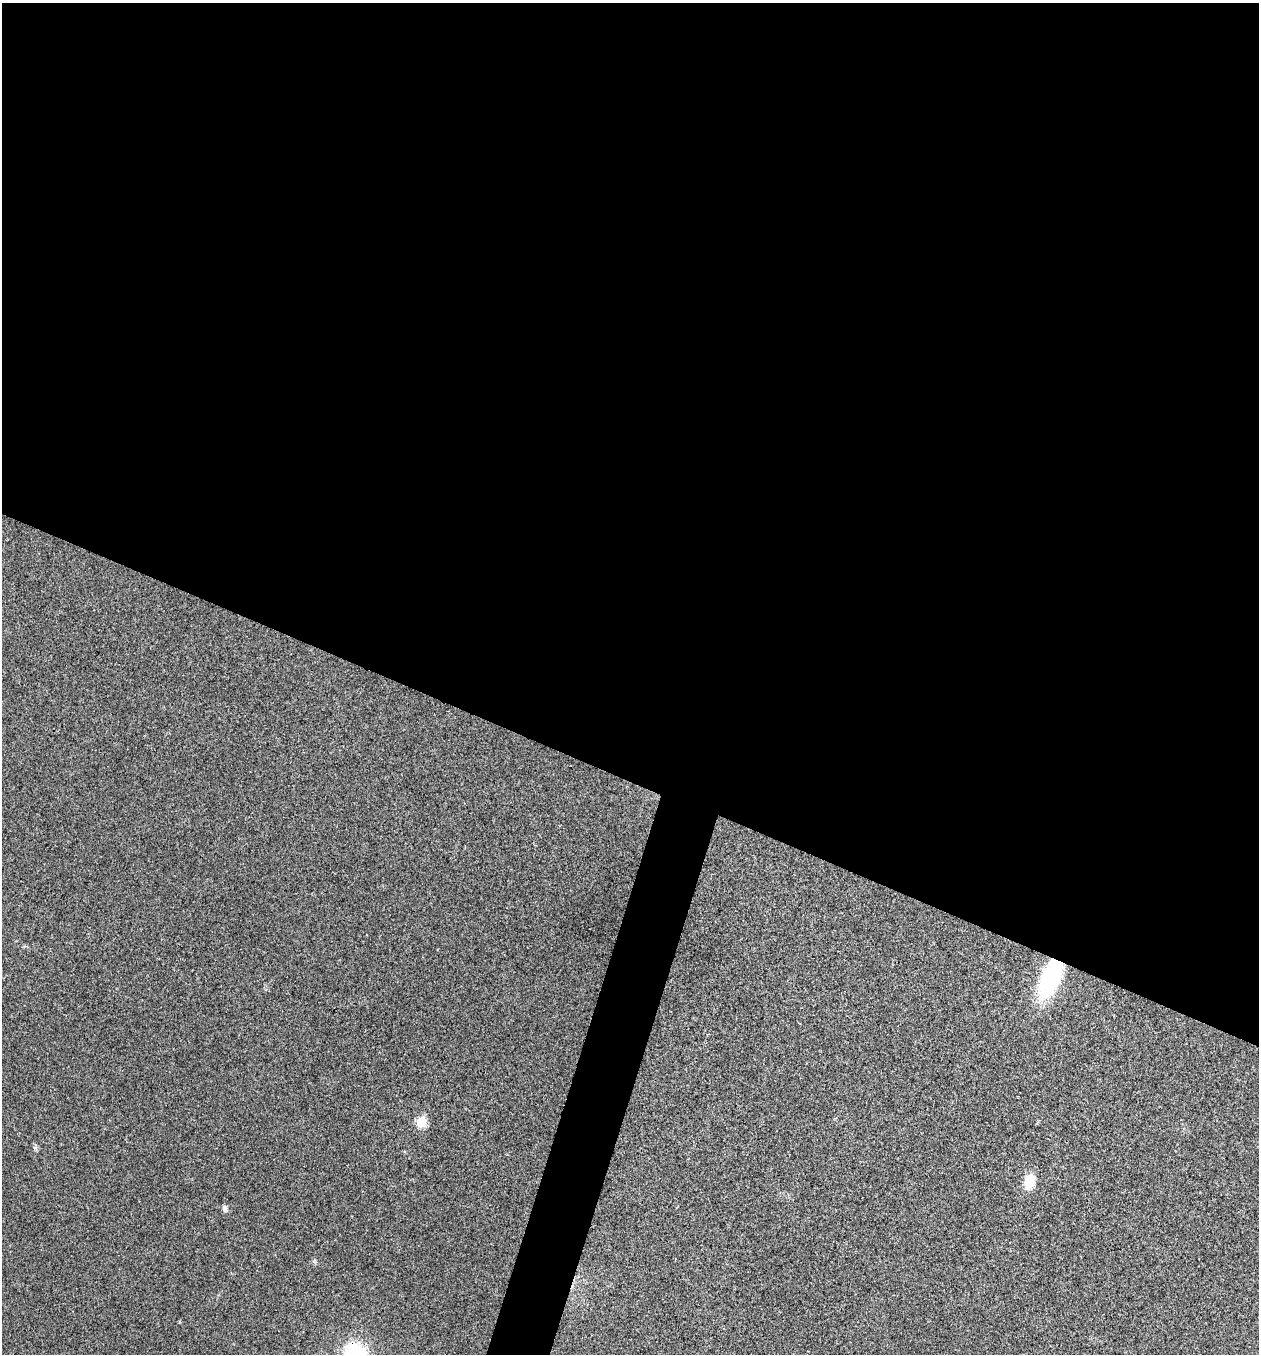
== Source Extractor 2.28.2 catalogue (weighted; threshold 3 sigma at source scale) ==
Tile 3 of 4 x 4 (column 3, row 1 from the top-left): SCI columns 2651-3907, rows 4064-5415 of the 5431 x 5417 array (HDU 1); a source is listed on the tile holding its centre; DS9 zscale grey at full resolution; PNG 1261 x 1356 px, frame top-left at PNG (2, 3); no overlay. Shown black and unused: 60% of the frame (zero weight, under 3 of 4 exposures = <1% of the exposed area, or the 3 px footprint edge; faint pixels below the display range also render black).
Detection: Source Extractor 2.28.2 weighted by HDU 2 'WHT'; one run over the whole footprint, this tile lists its part. Background 0.0241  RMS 0.0054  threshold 0.0241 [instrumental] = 3 sigma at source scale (4.5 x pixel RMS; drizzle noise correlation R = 1.50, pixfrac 1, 0.05/0.05 arcsec/px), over >= 5 px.
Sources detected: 5; all 5 listed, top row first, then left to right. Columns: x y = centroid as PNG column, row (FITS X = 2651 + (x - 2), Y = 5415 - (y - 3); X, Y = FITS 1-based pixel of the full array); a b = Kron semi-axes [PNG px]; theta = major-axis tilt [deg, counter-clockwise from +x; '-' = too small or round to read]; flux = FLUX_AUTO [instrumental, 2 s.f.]
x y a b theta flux
1050 978 34 15 65 71
421 1122 6 5 - 22
1029 1181 13 10 74 11
225 1208 9 6 -62 1.7
355 1353 21 21 - 41
Overlapping masked pixels (flux is a lower limit): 2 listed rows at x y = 1050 978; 355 1353
Isophote crosses this tile's border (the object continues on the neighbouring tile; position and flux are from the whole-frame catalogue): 1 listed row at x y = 355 1353